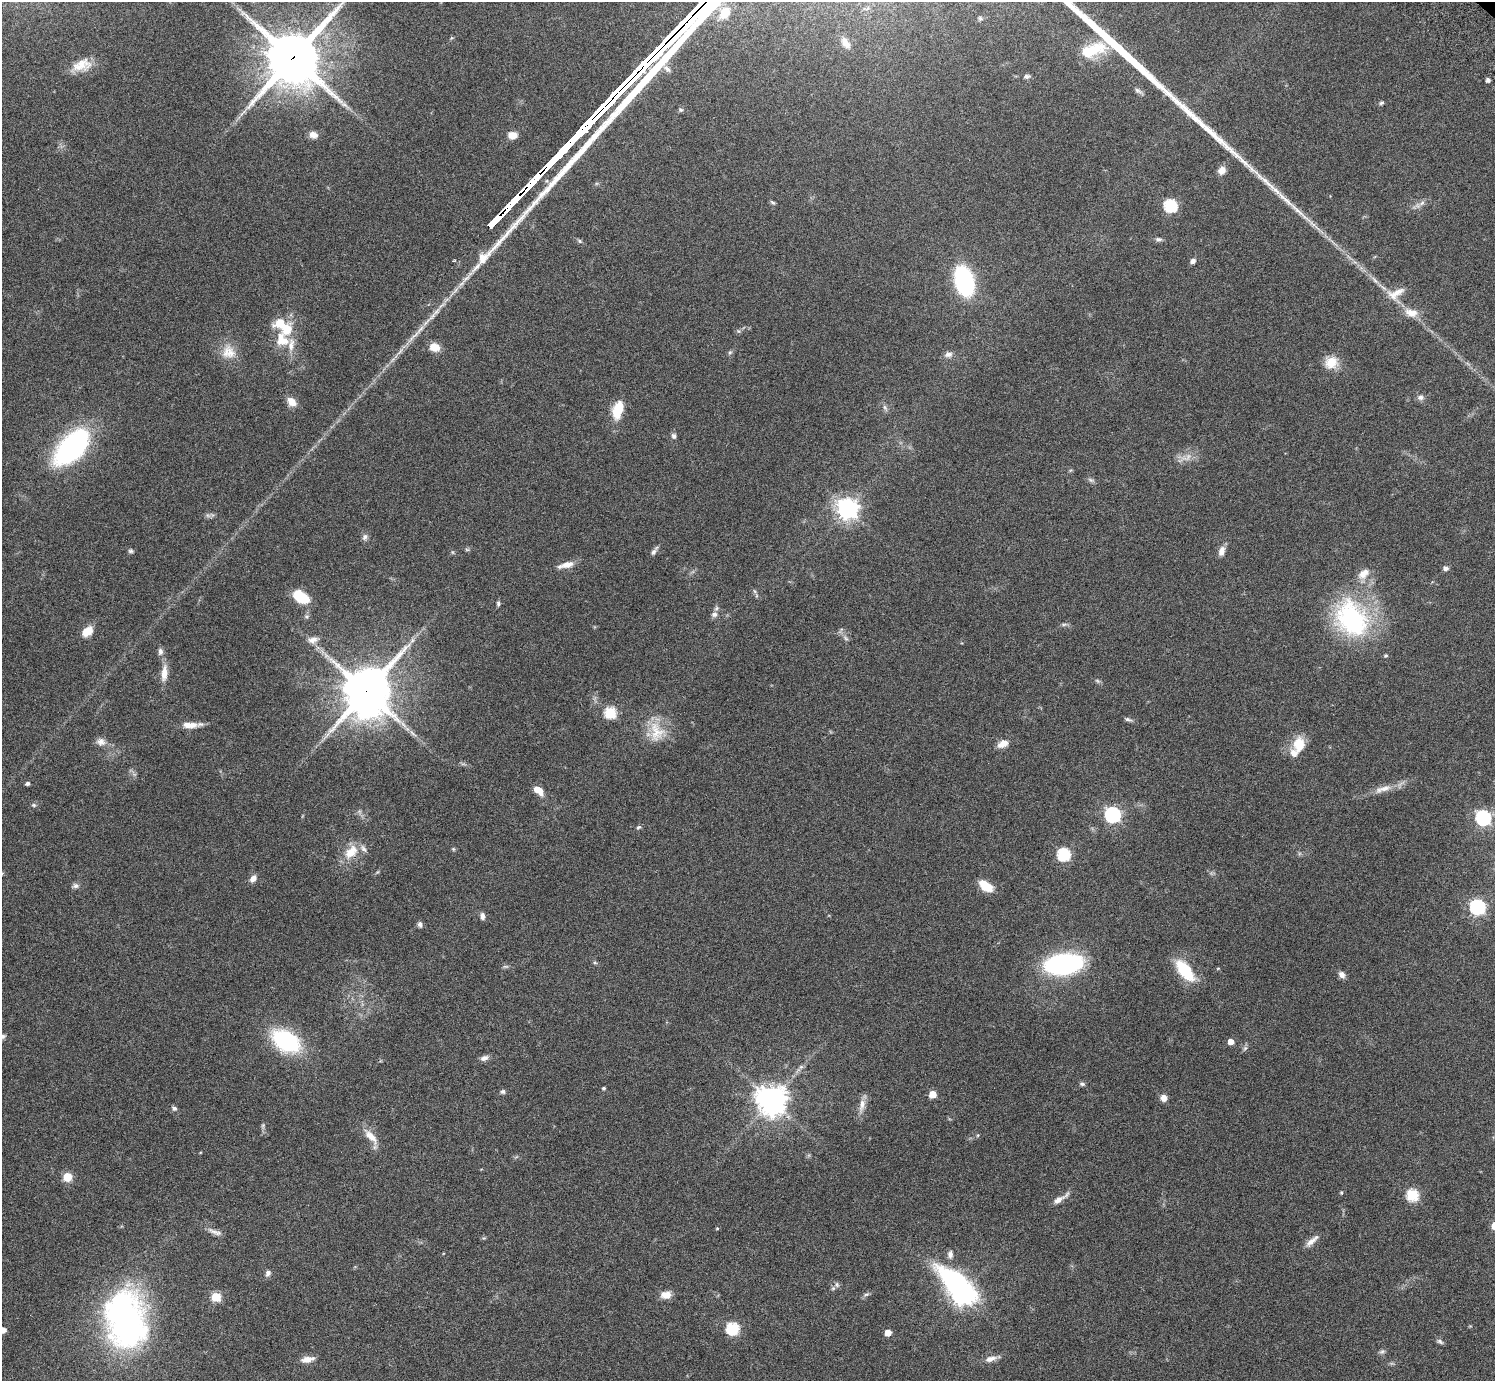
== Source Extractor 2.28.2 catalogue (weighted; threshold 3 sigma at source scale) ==
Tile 7 of 4 x 4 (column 3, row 2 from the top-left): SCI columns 3032-4524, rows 3106-4484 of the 6059 x 6069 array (HDU 1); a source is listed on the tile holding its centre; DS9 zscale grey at full resolution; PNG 1497 x 1383 px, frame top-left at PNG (2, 2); no overlay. Shown black and unused: <1% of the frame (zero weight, under 3 of 6 exposures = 3% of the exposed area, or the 3 px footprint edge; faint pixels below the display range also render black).
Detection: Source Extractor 2.28.2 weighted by HDU 2 'WHT'; one run over the whole footprint, this tile lists its part. Background 0.0843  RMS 0.0046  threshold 0.0188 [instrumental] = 3 sigma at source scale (4.09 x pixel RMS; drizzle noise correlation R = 1.36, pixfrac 0.8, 0.05/0.05 arcsec/px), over >= 5 px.
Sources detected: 148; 1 too faint to see at this stretch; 4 inside a brighter object's white glare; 5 long thin detections or spike segments (spike, bleed or trail) — not listed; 4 inside a brighter listed object's ellipse — not listed separately; the other 134 listed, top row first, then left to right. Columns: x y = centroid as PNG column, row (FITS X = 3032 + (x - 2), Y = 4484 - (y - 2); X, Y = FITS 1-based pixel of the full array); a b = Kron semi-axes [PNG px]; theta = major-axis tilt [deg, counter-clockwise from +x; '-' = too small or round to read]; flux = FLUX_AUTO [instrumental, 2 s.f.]
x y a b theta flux
725 13 16 11 56 8
980 18 6 5 - 0.76
845 43 15 8 -56 3.4
1093 50 35 15 18 14
293 58 18 17 - 2500
82 65 28 15 19 8.2
1027 76 9 6 8 1.1
1488 80 4 4 - 1.4
1138 91 11 6 -29 1.3
1381 103 6 4 17 0.72
313 135 10 8 -15 2.6
512 135 8 7 - 4.6
1222 170 10 8 47 3.1
772 202 8 4 -27 0.64
1422 203 9 5 37 1.6
1170 205 6 6 - 51
1159 239 9 5 -5 1.1
580 241 6 5 - 0.65
1193 261 7 5 32 1.4
1374 280 13 4 -49 1.7
964 281 21 12 -74 68
462 283 12 5 40 2
1397 292 25 12 15 5.7
1411 313 19 11 -13 5.2
432 316 13 6 47 2.4
420 329 17 6 51 3.2
282 340 21 17 -54 10
434 347 11 8 -14 5.4
229 352 20 19 - 7.4
730 352 6 4 43 0.69
948 354 10 7 3 1.9
1331 362 17 14 37 6.8
1420 397 9 7 10 1.5
292 402 12 9 -48 3.9
885 407 9 5 -62 1.2
618 409 19 10 72 11
674 436 7 6 - 1.2
72 447 34 18 47 95
1091 480 10 5 -24 1
847 509 8 7 - 270
208 515 7 5 -30 0.98
365 537 9 7 73 1.4
467 550 6 4 -1 0.6
131 551 6 5 - 0.82
1222 551 12 7 74 2.6
452 552 6 4 -71 0.5
653 552 8 5 64 1.4
566 565 22 7 14 4
1445 568 7 6 - 1.3
1363 574 17 10 42 4.6
754 591 6 4 -70 0.63
301 597 16 9 -31 15
498 604 7 5 85 0.8
714 614 9 8 - 1.8
307 616 6 4 18 0.7
1351 619 50 37 -59 58
1064 624 7 4 1 0.8
87 631 12 8 39 6.3
846 638 9 5 -34 1
313 640 15 8 14 2.6
160 651 9 6 -89 1.7
1386 656 5 4 - 0.56
164 673 22 8 84 4.9
1097 681 8 5 -21 0.76
366 692 15 13 -51 1800
610 712 6 6 - 36
1128 719 11 5 -13 1.1
190 725 19 7 0 5
656 732 31 20 -80 11
101 742 12 10 -15 2.5
1003 744 14 9 26 3.6
1299 744 19 13 80 8.7
27 783 4 4 - 1.1
1383 789 29 8 17 5.4
538 790 11 6 -39 5.3
34 805 7 5 -2 0.79
1112 815 7 7 - 100
1483 817 7 6 - 90
639 827 7 5 30 0.77
453 849 5 5 - 0.54
351 852 21 13 46 8.2
1064 854 6 6 - 51
253 878 9 6 50 2.6
75 886 9 7 5 1.3
986 886 14 8 -34 9.2
1477 907 7 6 - 87
482 916 8 6 -86 1.7
420 924 7 6 - 1.3
595 963 6 4 -19 0.58
1064 964 27 15 8 84
505 966 9 4 0 0.79
1218 968 5 3 - 0.36
1185 971 28 12 -51 17
1342 975 9 7 -56 2.1
3 1036 9 6 24 1.2
286 1041 17 11 -32 72
1231 1042 5 5 - 3.7
1245 1048 7 4 45 0.89
484 1058 10 7 19 1.8
801 1067 7 6 - 1.1
1082 1084 8 5 -18 0.88
604 1088 4 3 - 0.74
503 1092 7 6 - 0.91
932 1094 5 5 - 7.5
1164 1098 8 7 - 2.6
771 1100 10 9 - 580
862 1105 20 7 79 3.5
174 1108 7 6 - 1.1
263 1126 9 5 83 0.87
371 1136 26 9 -47 5.4
516 1157 6 4 19 0.55
67 1177 5 5 - 16
1341 1193 5 4 - 0.44
1412 1195 6 6 - 40
1060 1199 24 6 33 3.2
717 1228 4 4 - 0.44
215 1232 20 5 -21 2.2
1312 1241 21 6 40 3.1
950 1254 9 6 88 1.7
268 1273 9 6 63 1.4
837 1285 9 5 -72 1.1
866 1294 9 4 18 0.96
666 1295 12 9 8 3.9
961 1295 9 7 -3 240
216 1297 5 5 - 19
1470 1326 4 4 - 0.36
128 1327 69 44 70 99
732 1329 6 6 - 46
3 1330 5 5 - 2.5
888 1333 5 5 - 5.5
1440 1341 9 5 -33 1
1382 1352 9 6 35 1
307 1359 16 7 10 3.4
991 1359 15 7 14 2.9
Overlapping masked pixels (flux is a lower limit): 2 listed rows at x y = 293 58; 366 692
Isophote crosses this tile's border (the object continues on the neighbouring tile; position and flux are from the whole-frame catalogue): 3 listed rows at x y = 293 58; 3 1036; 3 1330